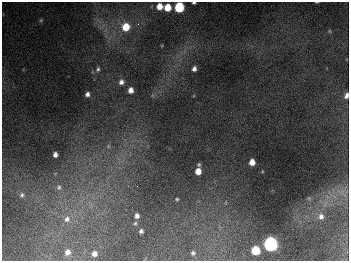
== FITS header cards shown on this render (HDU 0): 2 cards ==
NAXIS1  =                  347
NAXIS2  =                  259

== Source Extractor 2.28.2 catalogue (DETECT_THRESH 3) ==
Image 347 x 259 px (HDU 0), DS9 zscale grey, 1 PNG px = 1 image px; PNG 351 x 263 px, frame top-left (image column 1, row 259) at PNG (2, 2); no overlay
Background 675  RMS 49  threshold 148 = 3 sigma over >= 5 px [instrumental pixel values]
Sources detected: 34; all 34 listed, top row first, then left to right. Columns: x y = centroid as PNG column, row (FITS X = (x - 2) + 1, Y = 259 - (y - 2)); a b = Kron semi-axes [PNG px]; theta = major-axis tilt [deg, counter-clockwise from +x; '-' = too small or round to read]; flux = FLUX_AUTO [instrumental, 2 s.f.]
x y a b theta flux
317 2 4 2 - 2.4e+03
194 3 3 2 - 5.7e+03
159 6 6 5 - 4.3e+04
168 7 6 5 - 6.6e+04
179 7 6 6 - 2.6e+05
41 20 5 5 - 4.5e+03
138 24 4 4 - 6.0e+03
126 27 7 7 - 8.1e+04
329 31 5 5 - 4.3e+03
98 69 7 5 64 7.5e+03
194 69 5 4 - 1.3e+04
121 82 6 6 - 1.5e+04
131 90 6 5 - 2.2e+04
87 94 5 4 - 1.2e+04
346 96 6 4 71 1.6e+04
108 146 7 5 47 7.8e+03
55 155 5 4 - 1.5e+04
252 162 5 5 - 3.5e+04
199 164 5 4 - 4.9e+03
198 171 6 5 - 3.8e+04
59 187 9 8 - 1.5e+04
339 191 16 6 -12 2.5e+04
22 195 7 7 - 9.7e+03
177 199 3 3 - 4.1e+03
137 216 5 5 - 1.3e+04
321 216 9 7 -84 1.8e+04
67 219 10 8 57 2.3e+04
135 223 6 5 - 5.4e+03
141 231 4 4 - 9.1e+03
270 244 7 6 - 1.1e+06
255 250 6 6 - 1.2e+05
68 252 6 5 - 2.0e+04
193 253 4 4 - 6.3e+03
94 254 5 4 - 1.9e+04
At the frame edge (FLAGS 8, measured only in part): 4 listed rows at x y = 317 2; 194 3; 179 7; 346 96